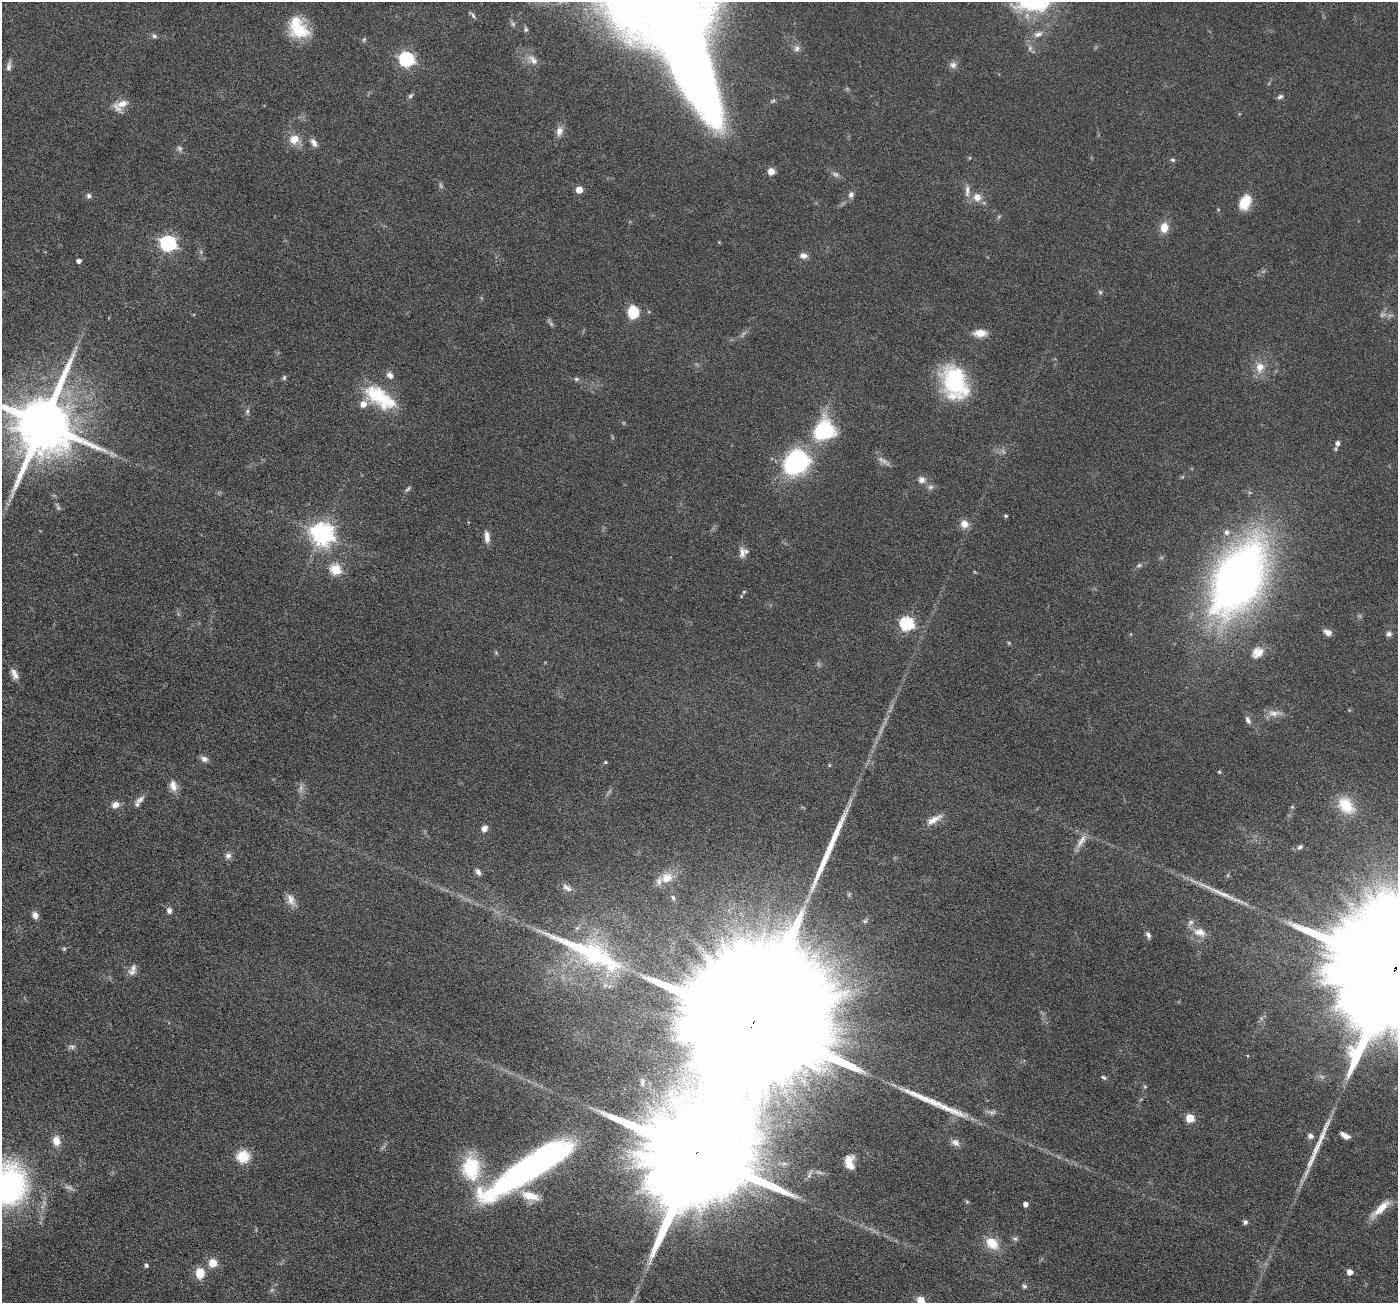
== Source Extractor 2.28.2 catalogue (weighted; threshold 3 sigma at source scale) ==
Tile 7 of 4 x 4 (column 3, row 2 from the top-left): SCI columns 2795-4190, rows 2883-4183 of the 5590 x 5630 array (HDU 1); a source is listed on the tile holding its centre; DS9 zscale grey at full resolution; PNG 1400 x 1305 px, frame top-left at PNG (2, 2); no overlay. Shown black and unused: <1% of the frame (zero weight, under 4 of 8 exposures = <1% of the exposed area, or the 3 px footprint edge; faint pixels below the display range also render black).
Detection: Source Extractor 2.28.2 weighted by HDU 2 'WHT'; one run over the whole footprint, this tile lists its part. Background 0.0679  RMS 0.0049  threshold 0.02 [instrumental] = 3 sigma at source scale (4.09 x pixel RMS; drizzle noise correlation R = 1.36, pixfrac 0.8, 0.05/0.05 arcsec/px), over >= 5 px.
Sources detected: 146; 12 too faint to see at this stretch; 1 inside a brighter object's white glare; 4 long thin detections or spike segments (spike, bleed or trail) — not listed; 8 inside a brighter listed object's ellipse — not listed separately; the other 121 listed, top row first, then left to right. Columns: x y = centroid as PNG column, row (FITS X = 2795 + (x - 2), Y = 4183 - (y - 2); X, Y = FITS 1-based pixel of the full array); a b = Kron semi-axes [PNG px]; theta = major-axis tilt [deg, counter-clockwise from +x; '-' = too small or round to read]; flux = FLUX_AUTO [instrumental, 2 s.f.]
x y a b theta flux
472 15 11 4 -51 1
298 28 28 19 -56 18
526 30 7 6 - 0.98
1038 34 12 7 20 2.5
154 36 7 5 -42 1
364 40 7 4 70 0.7
684 48 131 34 -64 660
797 48 10 8 51 2.2
1030 48 8 4 -83 1.1
406 59 7 6 - 91
533 60 19 10 -42 4.4
953 65 10 9 - 1.9
9 66 13 6 82 1.9
410 96 8 5 40 0.92
1280 97 8 5 31 1.1
773 101 7 5 22 0.78
122 104 20 10 13 5.2
559 131 12 8 77 2.9
294 139 13 11 14 5.9
314 143 11 6 -59 2.2
179 148 8 6 -35 1.2
1172 160 6 5 - 0.81
771 171 7 7 - 3
579 190 5 5 - 7.3
967 191 18 6 88 2.7
851 195 9 7 66 1.6
89 196 6 6 - 1.2
977 197 11 11 - 4.1
1245 202 16 11 64 10
1164 227 11 9 79 5.5
168 243 7 6 - 120
803 256 10 7 -3 2.1
79 261 4 4 - 1.8
1100 292 6 6 - 0.72
633 312 13 10 -82 12
1382 315 8 6 42 1.4
980 333 15 8 -1 5.3
1260 367 14 11 79 5.4
390 375 10 8 -54 2.1
284 377 7 5 88 0.83
576 379 7 5 -21 0.9
955 382 37 25 -71 43
380 397 43 20 -33 24
247 411 8 4 82 0.93
43 424 17 15 70 4200
824 430 24 22 62 32
1338 443 8 6 78 1.7
796 462 21 17 45 69
921 480 9 9 - 2.3
1006 516 5 4 - 0.56
964 524 10 9 - 3.7
322 534 8 7 - 330
487 537 16 7 -85 2.8
742 553 15 8 90 2.7
1139 565 6 5 - 0.8
336 569 6 5 - 28
1238 578 76 42 61 280
744 592 5 4 - 0.5
907 624 6 6 - 69
1328 632 10 7 -24 2.3
1389 634 7 6 - 1.4
1258 652 14 11 33 5.4
14 674 14 7 -65 2.8
1274 713 19 8 4 3.7
1248 720 10 6 -65 1.6
204 759 10 7 -22 2
605 762 4 4 - 0.46
1219 772 5 4 - 0.49
174 788 11 9 -4 2.9
140 800 16 7 36 2.5
115 805 10 8 17 2.8
1346 805 24 16 -47 12
1292 807 5 4 - 0.57
934 820 22 8 30 4.3
484 829 8 7 - 2.5
1081 841 23 8 58 3.9
1300 847 8 5 31 1.1
228 856 9 8 - 2
478 872 9 6 -60 1.6
667 878 15 13 32 6
567 888 16 7 -32 2.4
673 898 6 4 -62 0.83
291 900 16 10 -72 3.5
169 911 8 7 - 1.7
35 915 8 7 - 2.5
1200 932 18 12 -14 5.2
1148 935 8 5 -61 1.4
64 949 6 5 - 0.62
589 952 117 26 -25 74
133 968 12 9 73 2.7
1395 968 73 24 64 52000
754 1022 122 26 64 83000
72 1047 9 6 -15 1.4
1104 1077 7 4 -38 0.79
1145 1087 5 5 - 0.61
991 1112 14 6 -4 1.9
1190 1118 5 5 - 15
1310 1136 7 6 - 1.8
1345 1136 10 5 -29 2.8
56 1141 11 9 -81 4.8
955 1143 11 8 -30 2.4
243 1156 16 15 - 9
850 1162 18 11 -85 6.2
471 1168 34 24 -87 25
529 1168 112 23 32 160
809 1175 14 5 69 1.5
8 1184 39 34 83 98
532 1196 23 12 -27 7.2
967 1202 6 4 -20 0.59
1026 1204 4 4 - 2
1381 1208 29 8 42 7.8
1245 1222 6 5 - 1.2
1015 1239 7 6 - 1
992 1243 17 12 -41 8.3
213 1263 5 5 - 13
146 1265 4 4 - 1.1
1350 1272 5 5 - 3.3
200 1273 12 10 -87 6.9
1024 1286 8 5 -35 0.99
272 1290 5 5 - 0.73
921 1300 5 5 - 12
Overlapping masked pixels (flux is a lower limit): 3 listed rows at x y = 1395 968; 754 1022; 529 1168
Isophote crosses this tile's border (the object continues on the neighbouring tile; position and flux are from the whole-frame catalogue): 5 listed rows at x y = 684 48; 43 424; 1395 968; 8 1184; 921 1300